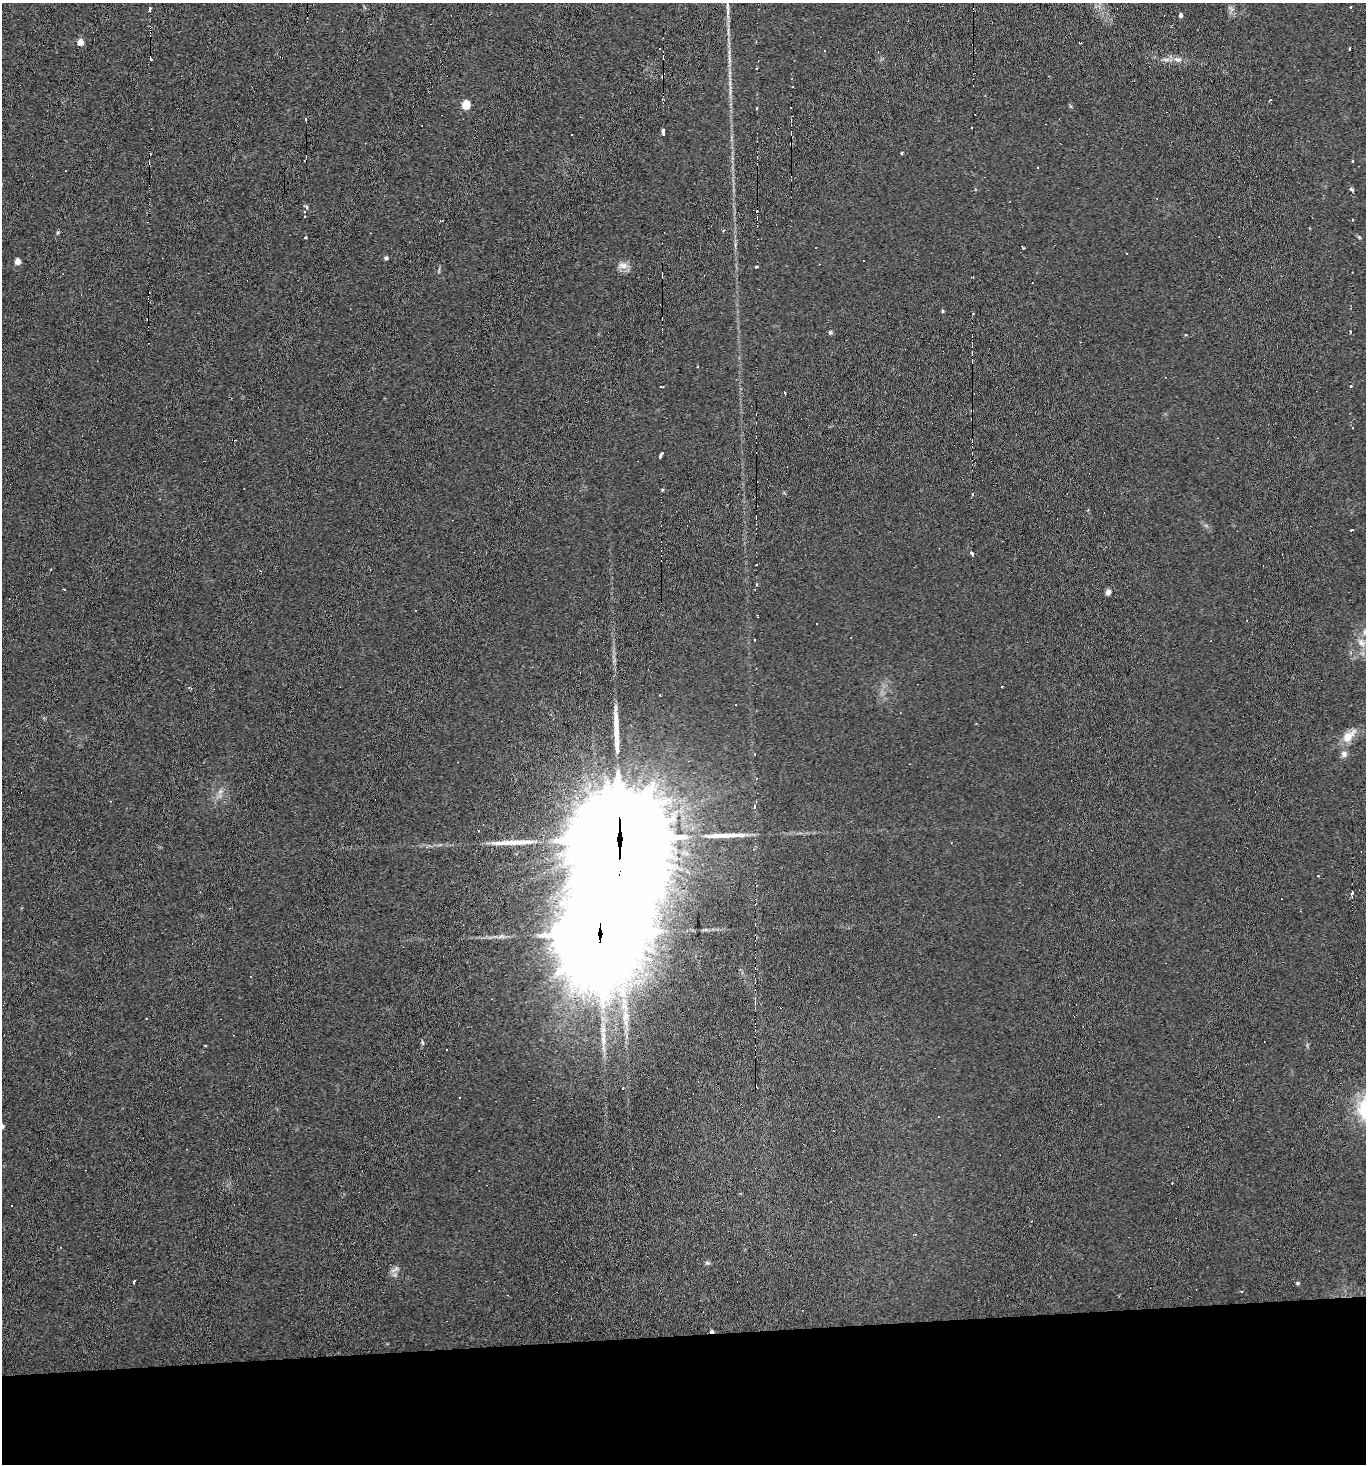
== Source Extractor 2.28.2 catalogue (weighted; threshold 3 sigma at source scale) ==
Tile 8 of 3 x 3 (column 2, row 3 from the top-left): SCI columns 1511-2874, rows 1-1462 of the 4361 x 4392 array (HDU 1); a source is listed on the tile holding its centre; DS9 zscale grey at full resolution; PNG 1368 x 1466 px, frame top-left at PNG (2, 3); no overlay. Shown black and unused: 9% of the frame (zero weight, under 3 of 6 exposures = <1% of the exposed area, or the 3 px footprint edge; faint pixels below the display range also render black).
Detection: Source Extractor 2.28.2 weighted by HDU 2 'WHT'; one run over the whole footprint, this tile lists its part. Background 0.0311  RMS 0.006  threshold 0.0246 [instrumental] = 3 sigma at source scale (4.09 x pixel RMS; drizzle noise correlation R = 1.36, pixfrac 0.8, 0.05/0.05 arcsec/px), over >= 5 px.
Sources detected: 114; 36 cosmic-ray / hot-pixel residue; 4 long thin detections or spike segments (spike, bleed or trail) — not listed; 1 inside a brighter listed object's ellipse — not listed separately; the other 73 listed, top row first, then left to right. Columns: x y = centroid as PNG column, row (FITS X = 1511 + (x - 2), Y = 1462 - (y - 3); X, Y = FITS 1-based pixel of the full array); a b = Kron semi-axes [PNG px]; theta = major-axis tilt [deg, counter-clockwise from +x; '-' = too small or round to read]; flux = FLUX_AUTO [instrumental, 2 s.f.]
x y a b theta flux
1351 7 2 2 - 0.59
150 9 5 3 - 2.3
1231 9 9 3 -45 1.2
1181 15 4 4 - 1.6
80 42 5 4 - 6.4
1350 49 3 2 - 0.66
151 59 4 3 - 0.96
1177 59 12 8 -11 3.4
757 68 3 2 - 0.46
663 77 4 3 - 3
1270 100 3 2 - 0.61
466 105 6 5 - 21
756 108 3 2 - 0.77
305 119 3 3 - 0.77
663 133 7 3 -85 2.1
791 143 4 3 - 0.47
901 153 4 3 - 0.94
304 161 2 2 - 0.41
1352 161 3 2 - 0.56
1351 189 5 3 - 3.8
306 207 4 4 - 1.4
305 211 3 3 - 1.1
305 216 2 2 - 0.46
1352 220 3 2 - 0.74
58 232 5 3 - 0.57
1359 237 6 4 -45 0.71
1023 248 4 2 - 0.54
386 258 4 4 - 1.3
17 261 5 4 - 6
819 264 2 2 - 0.42
623 266 14 9 -3 3.9
757 267 4 3 - 1.2
942 311 5 4 - 0.65
830 333 5 5 - 1
662 386 5 2 - 0.79
1351 386 3 3 - 0.66
784 392 3 3 - 1.2
972 411 4 3 - 0.75
661 455 6 3 61 2
662 490 3 3 - 0.81
973 493 3 2 - 0.66
1352 530 4 2 - 1.4
972 553 5 3 - 1.2
64 589 3 2 - 0.59
1108 592 7 5 67 2.2
758 616 3 2 - 0.56
1365 632 11 5 71 2.1
755 639 3 3 - 0.95
1361 643 13 9 -49 4.1
1002 686 3 2 - 0.44
1348 737 17 12 57 7.1
755 754 3 2 - 0.77
1344 754 8 8 - 2.3
220 791 9 6 8 2.1
754 807 5 3 - 0.79
478 831 3 2 - 0.46
619 839 48 27 89 27000
426 847 6 5 - 1.2
1352 893 5 3 - 1.6
657 925 4 4 - 1.1
600 932 33 25 88 10000
624 1004 35 10 -84 15
1074 1015 2 2 - 0.43
422 1042 7 4 -60 0.77
205 1045 3 2 - 0.5
623 1088 3 2 - 0.39
460 1097 2 2 - 0.37
1172 1183 2 2 - 0.38
707 1263 7 4 -43 0.95
393 1270 8 6 27 2.2
134 1282 4 3 - 1
1298 1283 5 4 - 0.66
712 1331 5 3 - 1.3
Overlapping masked pixels (flux is a lower limit): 7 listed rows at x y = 663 77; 791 143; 972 411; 619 839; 600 932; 1074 1015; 712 1331
Isophote crosses this tile's border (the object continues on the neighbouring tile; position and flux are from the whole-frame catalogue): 1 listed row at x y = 1365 632
Unlisted compact peaks at least as high as the median listed source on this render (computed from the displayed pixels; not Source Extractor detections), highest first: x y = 305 238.